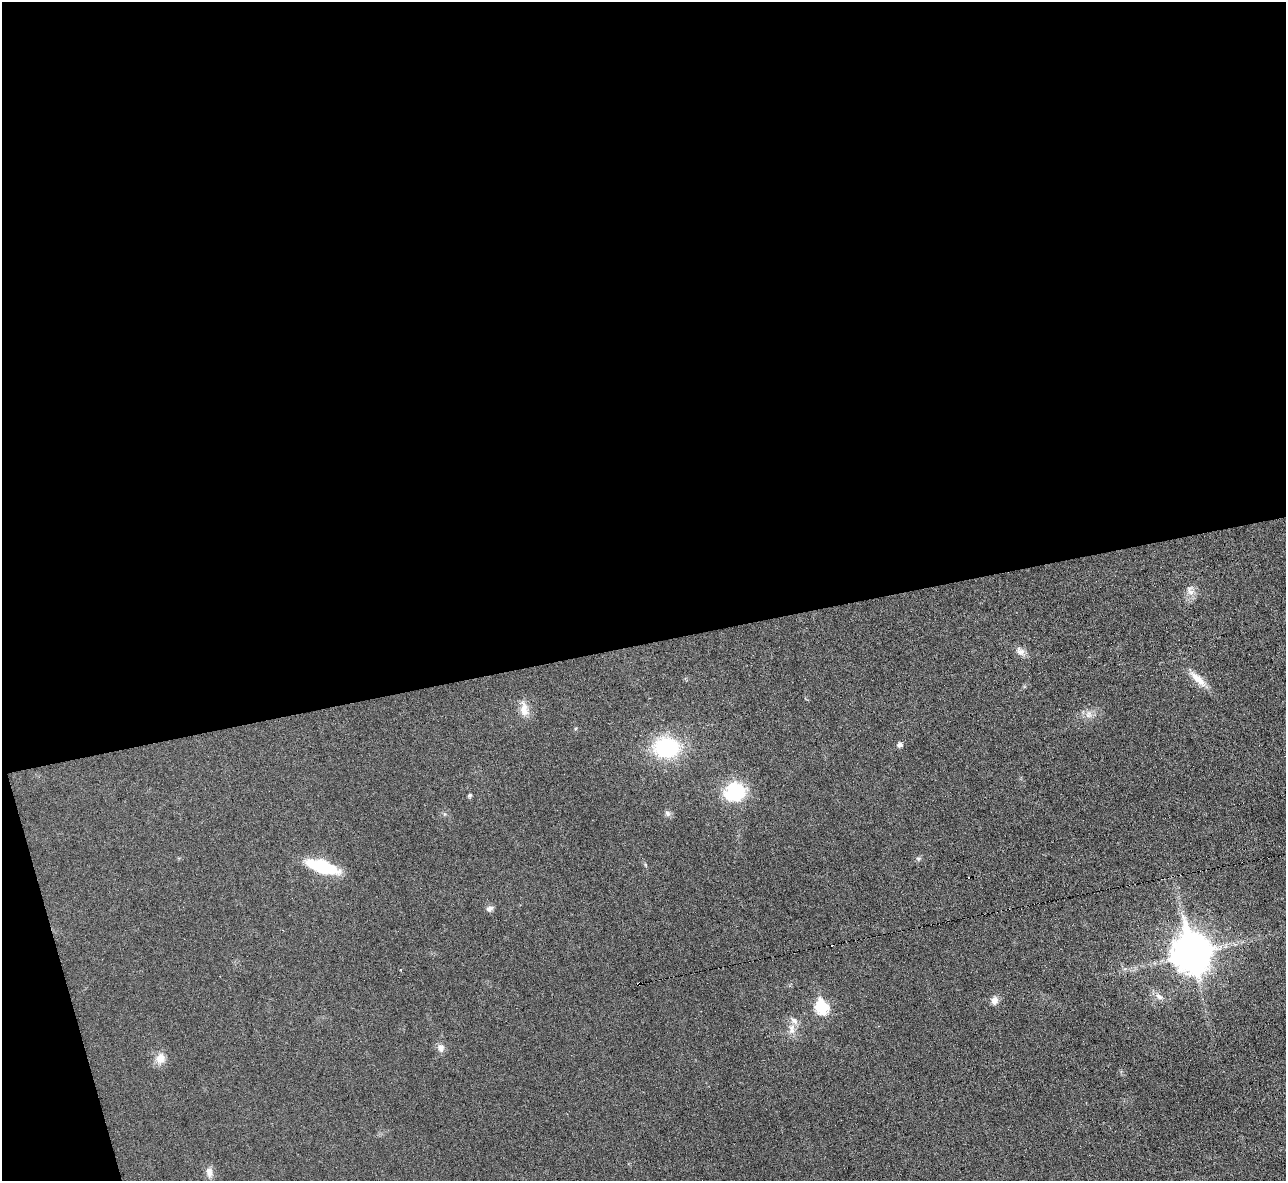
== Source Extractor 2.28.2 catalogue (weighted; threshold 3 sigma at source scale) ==
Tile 1 of 4 x 4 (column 1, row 1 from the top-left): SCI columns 1-1284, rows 3681-4859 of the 5139 x 5124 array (HDU 1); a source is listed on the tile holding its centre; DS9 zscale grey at full resolution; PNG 1288 x 1183 px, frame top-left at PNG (2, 2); no overlay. Shown black and unused: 56% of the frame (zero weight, under 3 of 6 exposures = <1% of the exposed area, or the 3 px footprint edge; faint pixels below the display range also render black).
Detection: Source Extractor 2.28.2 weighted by HDU 2 'WHT'; one run over the whole footprint, this tile lists its part. Background 0.035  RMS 0.0039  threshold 0.0158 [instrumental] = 3 sigma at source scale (4.09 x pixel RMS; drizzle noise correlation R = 1.36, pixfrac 0.8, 0.05/0.05 arcsec/px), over >= 5 px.
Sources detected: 24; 2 cosmic-ray / hot-pixel residue — not listed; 1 inside a brighter listed object's ellipse — not listed separately; the other 21 listed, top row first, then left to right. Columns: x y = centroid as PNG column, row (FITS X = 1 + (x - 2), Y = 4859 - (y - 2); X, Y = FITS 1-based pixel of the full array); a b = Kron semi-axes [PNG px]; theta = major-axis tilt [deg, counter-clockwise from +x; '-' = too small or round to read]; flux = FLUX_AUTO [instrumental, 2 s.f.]
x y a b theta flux
1191 592 14 9 60 2.7
1021 652 11 9 -13 2
1198 679 29 9 -42 5
524 710 19 10 -86 3.9
1088 714 12 8 69 2.3
900 745 7 7 - 1.1
666 747 22 17 -1 35
735 792 21 18 24 22
470 795 5 4 - 0.71
667 813 8 7 - 1.1
918 859 6 5 - 0.66
322 867 26 9 -17 26
490 909 9 6 18 1.3
1191 953 14 11 -75 900
1159 997 11 7 -28 2
995 1000 10 8 80 2.1
822 1007 8 7 - 35
791 1029 16 9 -90 3.1
441 1048 11 9 -85 2
160 1058 15 13 69 3.7
209 1172 14 9 -83 2.4